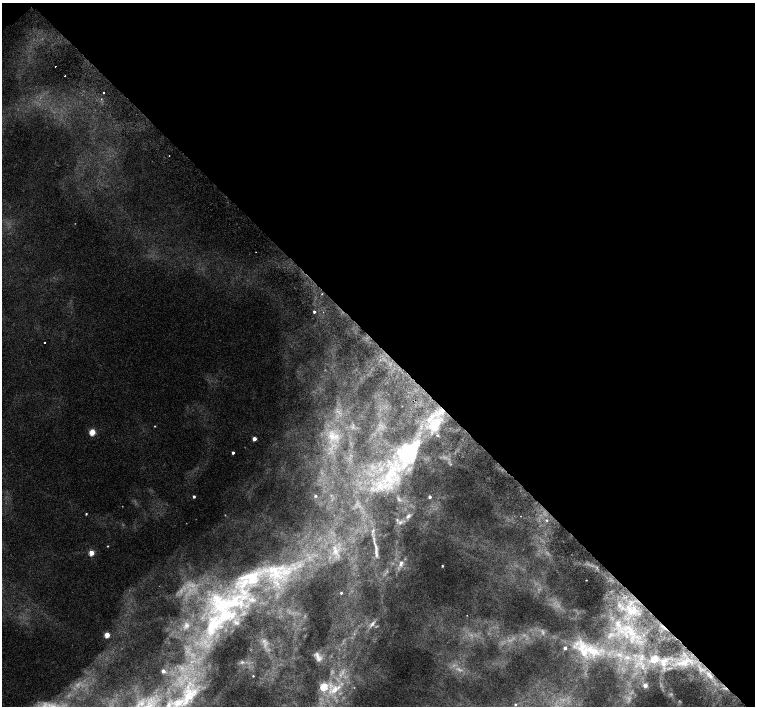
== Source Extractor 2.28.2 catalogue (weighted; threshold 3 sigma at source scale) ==
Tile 3 of 4 x 4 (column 3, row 1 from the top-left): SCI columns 3063-4567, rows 4486-5892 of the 6118 x 6093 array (HDU 1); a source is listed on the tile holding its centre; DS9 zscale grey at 2 x 2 block average (1 PNG px = mean of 2 x 2 image px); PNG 757 x 708 px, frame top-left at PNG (2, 3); no overlay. Shown black and unused: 49% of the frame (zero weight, under 2 of 3 exposures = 3% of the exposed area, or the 3 px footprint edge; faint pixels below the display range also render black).
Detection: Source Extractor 2.28.2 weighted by HDU 2 'WHT'; one run over the whole footprint, this tile lists its part. Background 0.00744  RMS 0.0038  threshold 0.0172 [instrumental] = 3 sigma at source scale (4.5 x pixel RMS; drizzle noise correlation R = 1.50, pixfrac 1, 0.0396/0.0396 arcsec/px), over >= 5 px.
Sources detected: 88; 14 too faint to see at this stretch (2 x 2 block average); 1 inside a brighter object's white glare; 2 cosmic-ray / hot-pixel residue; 1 long thin detection or spike segment (spike, bleed or trail) — not listed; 12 inside a brighter listed object's ellipse — not listed separately; the other 58 listed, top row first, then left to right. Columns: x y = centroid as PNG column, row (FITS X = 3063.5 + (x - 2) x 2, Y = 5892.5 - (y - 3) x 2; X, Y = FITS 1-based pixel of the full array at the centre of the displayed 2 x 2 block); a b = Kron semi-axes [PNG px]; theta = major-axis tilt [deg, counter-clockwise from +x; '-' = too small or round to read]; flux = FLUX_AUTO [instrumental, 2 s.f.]
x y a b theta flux
55 66 2 2 - 0.47
65 76 2 2 - 0.9
103 93 2 2 - 1.4
322 294 3 2 - 0.68
314 312 2 2 - 2.1
44 342 2 2 - 1.8
442 412 6 4 -87 4.2
155 426 2 2 - 0.62
353 427 3 2 - 0.94
92 432 3 3 - 34
437 435 3 2 - 1.4
332 436 17 11 -75 19
254 439 3 3 - 10
413 449 60 17 66 81
233 453 2 2 - 3
379 486 16 10 74 16
194 496 2 2 - 2.7
315 496 3 3 - 2
430 497 3 2 - 3
86 514 2 2 - 1
408 516 9 5 42 4.1
547 520 3 3 - 1.2
400 522 8 5 19 3.5
373 531 7 3 61 1.9
108 546 3 2 - 0.64
335 551 9 7 33 8.1
91 553 3 3 - 24
401 562 9 6 -76 5.2
442 566 2 2 - 1.1
586 580 2 2 - 0.63
341 593 2 2 - 1.6
227 606 65 47 28 200
619 606 3 2 - 1
628 607 6 2 -39 4.6
631 612 12 5 8 7.1
467 615 2 2 - 0.27
372 624 11 4 53 3.6
618 624 10 4 85 4.5
630 629 6 2 -9 2
107 635 3 3 - 26
611 635 8 4 39 3
565 648 3 3 - 4.3
583 650 30 15 -71 33
642 656 4 2 - 1.2
318 657 11 6 -62 4.8
654 659 3 3 - 33
242 662 6 4 6 2.4
663 662 11 6 -84 6.1
683 663 10 5 22 7.9
643 667 7 3 -72 2
163 671 3 2 - 5.5
253 676 2 2 - 0.94
710 676 6 5 - 4.4
645 685 3 3 - 8.2
324 687 3 3 - 50
334 689 17 9 50 21
189 696 43 23 62 87
515 704 2 2 - 0.8
Overlapping masked pixels (flux is a lower limit): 1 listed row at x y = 710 676
Diffuse or blended objects may show on this block-average render without a row.